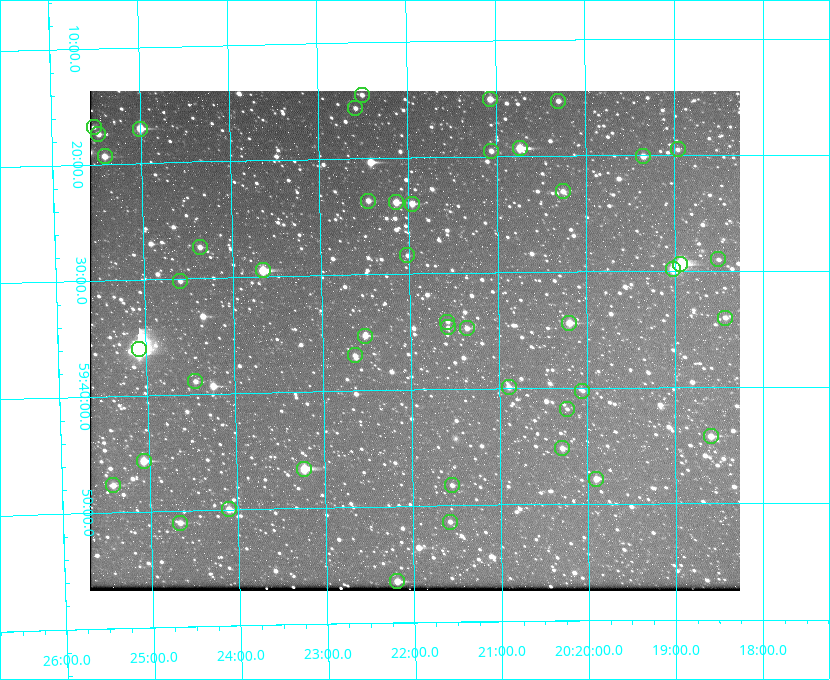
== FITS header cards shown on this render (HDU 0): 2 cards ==
NAXIS1  =                  650 / Width of table row in bytes
NAXIS2  =                  500 / Number of rows in table

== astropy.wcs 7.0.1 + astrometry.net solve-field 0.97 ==
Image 650 x 500 px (HDU 0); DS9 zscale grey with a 90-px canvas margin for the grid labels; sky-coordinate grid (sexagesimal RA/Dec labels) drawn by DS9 from the SOLVED WCS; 46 Tycho-2 reference stars matched to detected sources circled (green)
Header WCS: none
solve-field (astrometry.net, Tycho-2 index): SOLVED blind (the file carries no WCS)
Solved WCS: RA---TAN-SIP/DEC--TAN-SIP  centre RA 20:21:57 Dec +59:36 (305.49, +59.60 deg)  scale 5.17 arcsec/px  FOV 56.0' x 43.1'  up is -179 deg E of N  parity flipped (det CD > 0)
(file carries no celestial WCS; the grid is the blind solution)
Tycho-2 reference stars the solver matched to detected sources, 46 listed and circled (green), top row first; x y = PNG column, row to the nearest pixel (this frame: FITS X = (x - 90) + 1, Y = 500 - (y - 91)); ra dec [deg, ICRS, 3 dp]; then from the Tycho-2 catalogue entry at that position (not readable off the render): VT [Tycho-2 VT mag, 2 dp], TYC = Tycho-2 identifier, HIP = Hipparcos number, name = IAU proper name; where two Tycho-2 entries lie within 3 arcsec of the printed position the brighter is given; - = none
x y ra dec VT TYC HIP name
362 95 305.626 +59.242 11.94 3949-1433-1 - -
490 99 305.267 +59.251 11.19 3949-745-1 - -
558 101 305.075 +59.254 11.10 3949-857-1 - -
355 108 305.645 +59.261 12.19 3949-1327-1 - -
94 127 306.381 +59.280 11.91 3949-849-1 - -
140 129 306.252 +59.284 9.41 3949-1643-1 - -
98 134 306.368 +59.290 11.15 3949-1131-1 - -
520 148 305.185 +59.322 8.95 3949-1869-1 - -
678 149 304.741 +59.325 12.05 3949-499-1 - -
491 151 305.266 +59.325 11.55 3949-717-1 - -
105 156 306.353 +59.322 10.67 3949-467-1 - -
643 156 304.838 +59.335 10.93 3949-1877-1 - -
563 191 305.064 +59.384 11.29 3949-93-1 - -
368 201 305.613 +59.394 10.81 3949-1261-1 - -
396 202 305.535 +59.397 10.37 3949-1383-1 - -
412 204 305.490 +59.400 10.79 3949-1179-1 - -
200 247 306.091 +59.456 11.36 3949-919-1 - -
407 255 305.505 +59.474 11.77 3949-1259-1 - -
718 259 304.626 +59.483 12.57 3949-149-1 - -
680 264 304.733 +59.490 8.93 3949-1451-1 - -
673 269 304.755 +59.496 9.37 3949-615-1 - -
263 270 305.915 +59.492 9.25 3949-1149-1 - -
180 281 306.149 +59.504 12.27 3949-401-1 - -
725 318 304.607 +59.567 11.00 3949-1861-1 - -
447 322 305.394 +59.570 11.70 3949-405-1 - -
569 323 305.049 +59.573 10.18 3949-1099-1 - -
448 327 305.393 +59.578 11.77 3949-137-1 - -
467 328 305.340 +59.579 10.98 3949-39-1 - -
365 336 305.628 +59.588 10.19 3949-1517-1 - -
139 349 306.271 +59.600 6.45 3949-2016-1 100714 -
355 355 305.659 +59.616 11.86 3949-1415-1 - -
195 381 306.113 +59.648 11.13 3949-1837-1 - -
509 387 305.223 +59.664 11.52 3949-1631-1 - -
582 391 305.013 +59.671 12.48 3949-1826-1 - -
567 409 305.057 +59.697 12.28 3949-191-1 - -
711 436 304.649 +59.737 10.61 3949-735-1 - -
562 448 305.073 +59.753 11.06 3949-89-1 - -
144 461 306.265 +59.761 9.71 3949-555-1 - -
304 469 305.808 +59.778 8.73 3949-715-1 100545 -
596 479 304.976 +59.797 11.33 3949-1031-1 - -
113 485 306.354 +59.795 10.50 3949-971-1 - -
452 485 305.387 +59.804 11.49 3949-285-1 - -
229 509 306.026 +59.833 10.93 3949-785-1 - -
450 522 305.395 +59.857 11.71 3949-313-1 - -
180 523 306.165 +59.851 11.26 3949-49-1 - -
397 581 305.548 +59.941 10.72 3949-815-1 - -